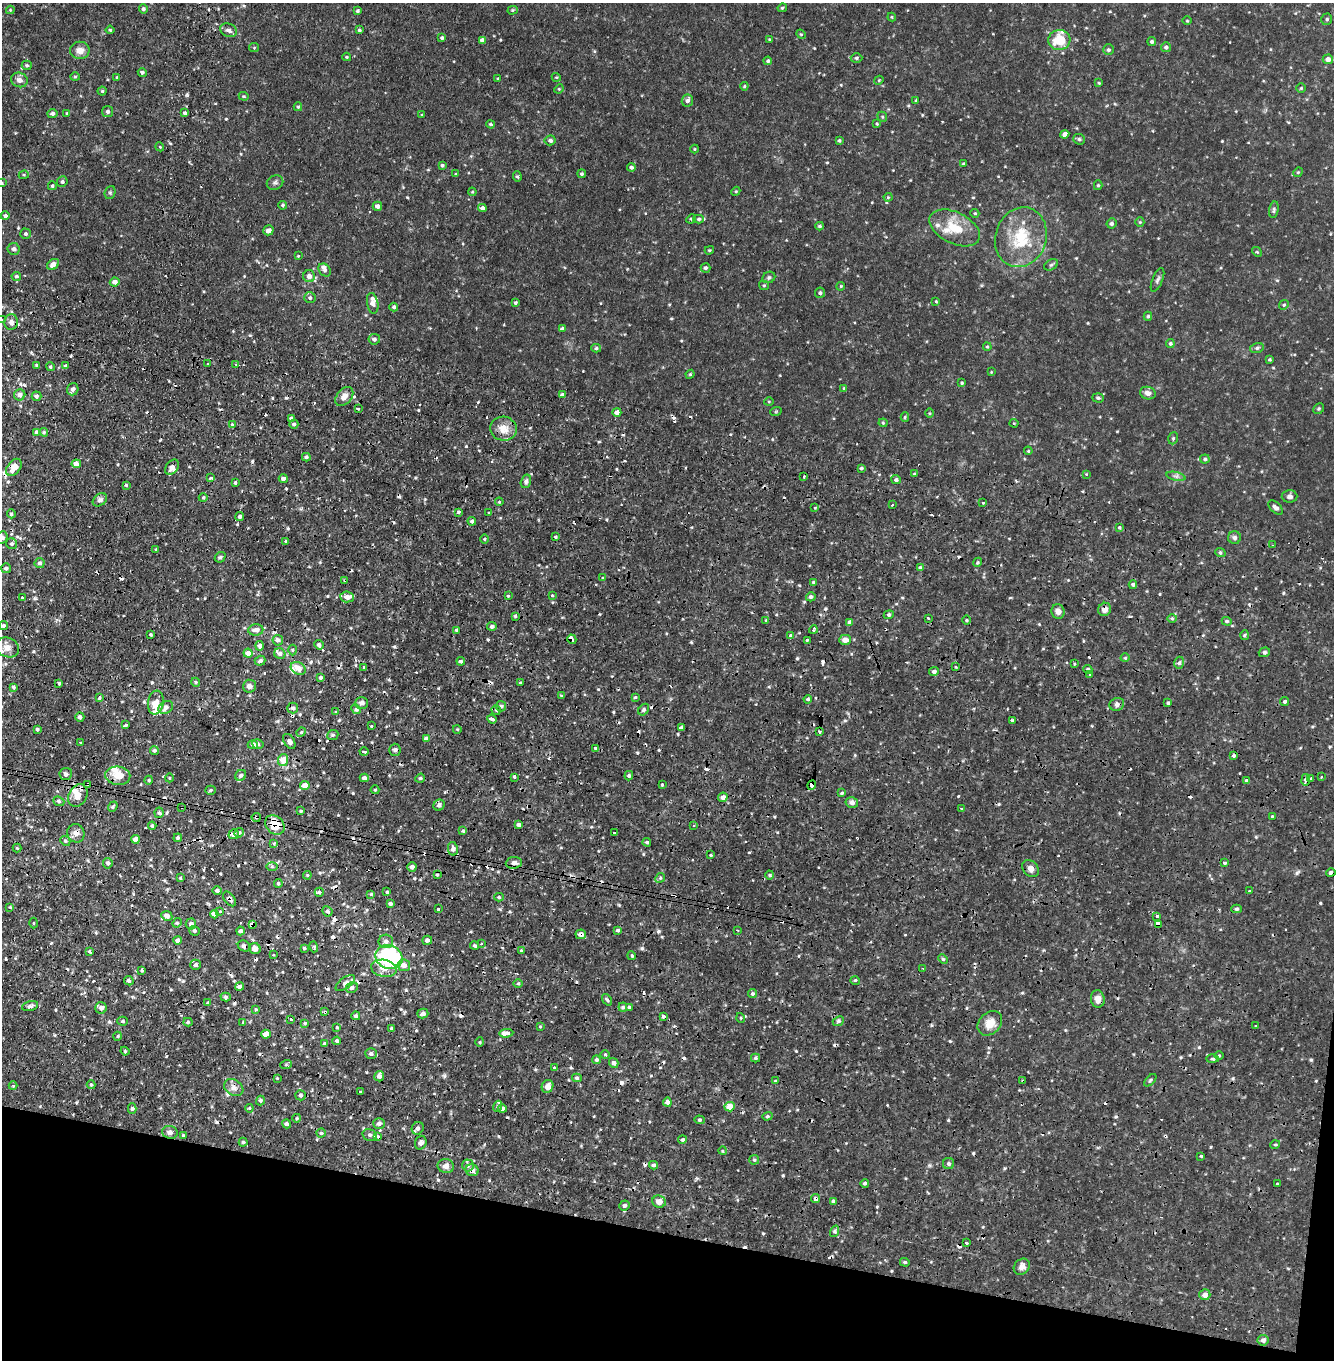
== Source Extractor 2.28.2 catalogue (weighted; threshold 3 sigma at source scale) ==
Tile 15 of 4 x 4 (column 3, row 4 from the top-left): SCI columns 2905-4236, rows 113-1470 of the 5693 x 5657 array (HDU 1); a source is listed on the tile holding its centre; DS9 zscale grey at full resolution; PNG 1336 x 1362 px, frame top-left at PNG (2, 3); each listed source drawn as its Kron ellipse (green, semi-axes under 4 px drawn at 4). Shown black and unused: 10% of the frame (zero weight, under 2 of 4 exposures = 1% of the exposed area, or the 3 px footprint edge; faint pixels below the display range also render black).
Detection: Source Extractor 2.28.2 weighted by HDU 2 'WHT'; one run over the whole footprint, this tile lists its part. Background 0.051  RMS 0.011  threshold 0.0512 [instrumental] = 3 sigma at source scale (4.5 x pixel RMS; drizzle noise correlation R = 1.50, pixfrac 1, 0.05/0.05 arcsec/px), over >= 5 px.
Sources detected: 616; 79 cosmic-ray / hot-pixel residue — neither listed nor drawn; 14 inside a brighter listed object's ellipse — not listed separately; of the other 523, all 500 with FLUX_AUTO >= 0.825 (the completeness limit of this list) listed and drawn (23 fainter detections not listed), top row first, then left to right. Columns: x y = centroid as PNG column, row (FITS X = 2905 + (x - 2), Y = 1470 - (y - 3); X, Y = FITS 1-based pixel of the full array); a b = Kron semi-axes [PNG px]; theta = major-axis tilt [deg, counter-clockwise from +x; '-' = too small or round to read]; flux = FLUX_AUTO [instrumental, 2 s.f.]
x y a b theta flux
782 8 5 4 - 1.3
143 9 4 4 - 2.2
10 10 4 4 - 0.86
513 10 5 4 - 1.4
357 11 3 3 - 1.4
892 17 4 4 - 0.91
1327 19 6 5 - 1.7
1187 21 5 3 - 0.83
110 30 4 4 - 1.2
228 30 8 6 -24 4.1
359 30 4 3 - 1.5
801 34 5 4 - 1
442 38 4 4 - 1.7
769 39 4 4 - 0.88
482 40 4 4 - 4.3
1059 40 11 10 - 27
1152 42 4 4 - 2.1
1166 47 5 5 - 2.6
254 48 5 4 - 0.95
80 50 10 8 1 7.9
1109 50 5 5 - 1.9
347 57 4 3 - 1
856 58 6 4 0 1.8
1328 59 5 5 - 5.5
768 61 4 3 - 1.8
27 65 5 5 - 1.6
142 72 4 4 - 2.1
75 77 4 4 - 1.1
117 77 4 3 - 1.2
556 77 4 3 - 0.86
498 78 3 2 - 0.91
19 80 8 7 - 4.7
879 80 5 3 - 0.83
1099 83 4 3 - 0.89
744 86 4 3 - 1.1
1301 88 4 4 - 1.1
559 89 5 4 - 1
102 91 4 4 - 1.2
244 96 5 4 - 1.1
916 100 4 3 - 1.1
687 101 6 5 - 3.7
298 107 4 4 - 1.2
107 112 5 5 - 3.1
67 113 4 4 - 1.1
185 113 3 3 - 2.5
52 114 5 4 - 2.8
422 115 3 3 - 0.91
882 117 5 4 - 1.2
491 124 4 3 - 1.1
877 124 4 3 - 0.96
1065 134 4 4 - 3.7
1079 139 6 5 - 1.7
550 140 5 5 - 2.2
839 140 4 3 - 1.4
160 147 4 3 - 0.9
695 149 4 4 - 0.89
963 164 4 4 - 1.1
442 165 4 4 - 1.7
631 167 4 4 - 2.1
1298 172 5 4 - 1
456 174 3 3 - 1.2
582 174 4 4 - 1.5
24 175 5 4 - 1.3
517 176 5 4 - 1.2
62 182 5 5 - 2.1
2 183 3 3 - 0.9
275 183 9 7 31 2.7
1098 185 5 4 - 1.4
52 186 4 4 - 1.5
736 191 5 3 - 0.95
110 192 6 5 - 1.6
472 192 4 4 - 0.96
888 197 4 4 - 0.96
283 205 4 4 - 1.6
377 206 5 4 - 4.2
482 208 4 4 - 3.6
1274 210 8 4 80 1.9
975 213 4 4 - 1.1
5 216 4 4 - 2.7
691 219 5 4 - 1.1
699 219 5 4 - 2
1140 222 5 4 - 1.1
1111 223 5 5 - 2.6
820 226 4 3 - 1.5
955 228 27 15 -26 26
268 230 5 4 - 4.6
26 234 5 5 - 1.8
1021 237 30 25 71 44
14 249 6 6 - 3
709 250 5 4 - 1.2
1257 252 5 4 - 1.1
298 256 3 3 - 0.88
53 264 6 5 - 6
1051 265 7 5 29 1.8
705 268 5 4 - 2.2
325 270 7 5 -48 2.7
16 276 4 4 - 2
309 276 6 6 - 5.5
769 277 6 5 - 1.9
1157 280 12 5 67 2.7
115 282 5 4 - 5.7
764 285 5 4 - 1.2
841 286 4 3 - 0.89
820 293 5 5 - 2
310 298 5 5 - 2.3
936 301 3 3 - 0.95
373 303 10 5 -80 7.4
515 303 4 3 - 1.8
1284 305 5 4 - 1.4
394 307 4 4 - 2.2
1148 316 4 3 - 1.3
2 320 2 2 - 1.1
11 322 8 6 81 4
562 329 4 4 - 3.3
374 339 5 5 - 3
1170 343 4 4 - 1.8
987 347 4 3 - 1
596 348 5 4 - 1.5
1257 348 7 5 17 1.9
1270 359 3 3 - 1.3
208 364 3 3 - 2.8
236 364 3 2 - 1.4
37 365 3 3 - 1.2
65 366 4 4 - 1.6
50 367 4 4 - 1.6
991 372 4 4 - 0.85
690 374 4 4 - 0.94
962 383 4 3 - 0.93
844 388 4 3 - 0.93
73 389 6 5 - 3
1148 393 8 6 -16 4.7
20 395 5 5 - 5.9
562 395 4 4 - 3.7
36 396 5 4 - 2.5
344 396 11 7 48 7.2
1098 398 6 4 -2 1.9
769 401 5 3 - 0.88
358 408 3 3 - 2
1319 409 6 5 - 1.3
776 411 6 3 19 0.89
617 412 4 4 - 5.9
930 413 5 3 - 0.84
905 417 5 4 - 1.1
291 418 4 3 - 1.8
883 423 4 4 - 1
1014 423 4 4 - 0.85
294 424 4 4 - 2.7
232 425 3 3 - 5.1
503 429 13 12 - 11
36 432 4 4 - 1.8
44 432 4 4 - 1.5
1173 438 6 4 70 1.7
1028 451 4 4 - 1
306 457 4 4 - 2
1205 459 4 4 - 1.8
76 464 5 4 - 7.8
14 467 10 6 53 11
172 467 8 6 52 4.8
861 468 3 3 - 1.5
915 474 4 3 - 1.5
1086 474 4 4 - 0.83
804 476 3 3 - 4.4
1176 476 10 4 -13 2.3
211 478 3 3 - 9.7
283 479 4 4 - 2.6
896 480 5 4 - 2.4
526 481 7 5 74 2.4
235 482 4 4 - 2
126 485 3 3 - 1.2
1289 496 8 6 -2 3.1
203 498 4 3 - 1.2
100 500 8 5 36 3.1
499 502 4 3 - 1.1
983 503 3 3 - 2.6
892 505 3 2 - 0.95
1276 507 9 5 -43 3.5
815 508 3 2 - 1.3
459 512 3 3 - 3.2
489 512 4 3 - 2.8
11 514 4 4 - 1.5
240 516 4 4 - 2.1
472 521 4 4 - 1.9
1119 527 3 3 - 2.3
555 537 3 3 - 1.4
2 538 7 5 64 2.3
1234 538 6 6 - 2.4
485 539 4 3 - 1.2
286 541 4 3 - 1.5
12 544 6 5 - 2.5
1273 545 3 2 - 0.89
156 549 4 3 - 0.98
1220 552 5 3 - 1.3
220 557 6 4 42 1.9
978 562 4 3 - 1.4
40 563 5 5 - 3.1
920 567 4 3 - 1.3
6 568 5 5 - 2.8
603 578 4 3 - 0.89
345 580 4 3 - 1.1
813 582 3 3 - 1.6
1133 584 4 4 - 2.7
508 595 3 3 - 2.6
552 596 3 3 - 3.4
23 597 3 3 - 3.4
347 597 7 5 -5 6.9
811 597 5 4 - 2.6
1105 609 7 6 - 5.4
1058 611 7 6 - 4.9
889 615 5 4 - 1.8
515 616 4 4 - 1.5
928 618 3 3 - 1.5
1172 619 5 3 - 1.4
766 620 4 3 - 1
966 620 5 3 - 1.2
1227 621 5 4 - 1.6
850 622 4 4 - 5.1
3 626 5 4 - 2.1
492 626 5 4 - 3.1
256 630 7 5 5 6.4
457 630 4 3 - 1.6
813 630 4 3 - 4.5
151 635 3 3 - 1.3
1244 635 5 3 - 1.2
790 636 4 3 - 4
572 639 5 3 - 6.6
278 640 5 5 - 4.2
807 640 3 3 - 2.5
845 640 6 5 - 5.8
319 645 5 4 - 2.7
260 646 4 4 - 4.1
7 647 12 9 -23 7.8
292 650 5 3 - 1.3
1264 652 6 4 19 1.9
248 653 4 4 - 8.2
280 654 6 5 - 3.5
1125 658 4 3 - 0.99
260 661 5 5 - 2.4
461 661 4 3 - 2
1179 663 6 4 74 2.5
1075 664 3 2 - 1.1
364 667 4 2 - 0.9
955 667 4 3 - 1.5
298 668 8 6 -28 7.8
1088 669 4 3 - 1.6
934 672 5 4 - 3.2
1090 675 3 2 - 1.4
320 678 4 3 - 2.2
196 682 4 4 - 1.5
59 683 3 3 - 1.5
520 683 4 3 - 0.87
249 686 6 6 - 4.7
13 687 4 4 - 2.1
561 696 4 3 - 1.2
635 697 4 3 - 1.4
99 698 3 3 - 4.5
808 699 4 4 - 1.6
1285 701 5 4 - 2.2
156 703 12 8 81 11
361 703 7 6 - 3.6
1168 703 4 3 - 1.3
1117 704 7 6 - 3.3
501 706 5 5 - 2.3
166 707 8 6 33 3.8
293 708 5 5 - 3.1
356 709 5 4 - 2.9
496 710 5 4 - 1.7
644 710 6 4 56 1.9
336 712 4 3 - 1.1
80 717 5 4 - 2.6
492 719 5 3 - 4.6
1012 720 3 3 - 2.1
126 725 4 3 - 3.6
371 726 3 2 - 2.5
681 727 3 3 - 2.9
37 729 3 3 - 2
457 729 4 3 - 1
301 732 5 4 - 1.4
819 732 3 3 - 95
333 735 6 5 - 2
427 738 4 3 - 5.4
289 741 8 5 -59 3.6
81 742 3 2 - 1.7
258 744 6 5 - 2.1
253 745 5 4 - 4.1
596 748 4 3 - 4.8
154 750 4 4 - 2.1
395 750 6 5 - 2.5
364 752 4 3 - 7.7
1233 756 3 3 - 2.9
283 760 6 5 - 14
66 774 6 6 - 3
241 775 6 5 - 2.6
118 776 12 9 -8 13
629 776 5 3 - 1.8
514 777 3 3 - 3.2
1321 777 2 2 - 1.2
169 778 4 3 - 0.85
364 778 4 4 - 3.8
420 778 5 4 - 1.5
1311 778 3 2 - 1.8
149 780 4 3 - 1.1
1247 780 3 3 - 5.9
1306 780 6 3 81 6.3
88 784 4 3 - 1.7
662 785 3 3 - 3.1
812 785 5 4 - 38
305 786 5 4 - 9.2
211 790 5 4 - 1.9
375 790 4 4 - 1.3
842 793 4 3 - 1.4
78 796 12 9 61 9.9
723 797 5 4 - 5.1
59 801 6 4 -21 2
852 802 6 5 - 4
439 805 6 5 - 2.8
113 807 5 4 - 1.7
181 807 3 2 - 1.3
962 808 3 3 - 1.8
301 811 3 3 - 1.3
159 813 5 4 - 2
1272 816 3 3 - 2.7
256 817 4 4 - 1.7
275 825 11 8 -42 23
519 825 4 4 - 2.9
152 826 4 3 - 1.7
694 826 3 3 - 1.2
463 831 4 4 - 1.6
76 833 9 8 - 5.8
239 833 5 4 - 2
615 833 4 3 - 5.8
234 834 5 5 - 4.6
178 838 4 4 - 1.9
135 839 4 4 - 6.9
65 841 5 4 - 2
647 842 4 3 - 1.4
274 844 4 4 - 1.4
17 848 4 4 - 1.2
453 849 7 5 -79 4.7
711 855 3 3 - 2.8
1224 862 3 3 - 4.9
108 863 5 5 - 3
514 863 8 6 7 4
272 867 5 3 - 1.3
412 867 4 4 - 4
1031 868 9 7 -47 5.1
1331 873 4 4 - 2.9
307 875 4 4 - 1.2
437 875 4 3 - 1.2
770 875 4 4 - 1.4
180 878 4 4 - 1.2
660 878 5 4 - 1.6
278 883 4 4 - 2.1
217 890 4 4 - 2.3
1249 891 3 2 - 1.3
319 892 4 4 - 1.9
387 892 4 3 - 1.5
371 894 4 4 - 1.1
499 897 5 4 - 1.7
230 899 8 5 -54 3.2
390 904 3 3 - 2.5
10 907 3 3 - 0.87
438 909 3 3 - 2.9
1237 909 5 4 - 1.8
327 911 5 4 - 2.3
220 912 3 3 - 2.6
214 914 4 4 - 6.7
167 916 5 4 - 5.5
1157 916 3 3 - 1.9
34 923 5 3 - 1.1
177 923 5 4 - 1.5
191 924 5 5 - 3.7
252 924 4 3 - 150
1158 924 4 3 - 79
618 930 4 4 - 2.5
737 930 3 3 - 1.1
194 931 5 5 - 2
241 931 4 4 - 3.2
581 934 5 5 - 5.1
178 940 4 4 - 4.2
427 940 5 4 - 3.5
386 941 7 7 - 4.4
482 943 3 2 - 1
244 946 6 5 - 3
475 946 4 4 - 1.8
314 947 5 3 - 1.2
304 948 4 4 - 1.1
255 949 6 5 - 5.6
89 951 4 3 - 4.7
521 951 3 2 - 2.1
273 955 2 2 - 1.2
632 956 4 3 - 1.1
389 957 14 11 -23 150
943 959 5 4 - 1.3
195 965 5 5 - 3
404 965 6 6 - 7.7
384 968 13 8 -10 12
923 968 3 3 - 1
142 970 3 3 - 6.7
855 980 5 3 - 1.1
129 981 5 4 - 2.7
345 983 11 5 37 4
518 983 5 3 - 1.3
239 987 4 4 - 3.3
352 988 6 5 - 2.6
753 994 4 4 - 1.9
226 997 5 4 - 2.1
1098 999 9 7 -81 6.3
607 1000 6 4 -54 1.7
208 1003 3 3 - 1.5
30 1006 8 4 15 2.4
623 1007 4 4 - 1.5
629 1007 4 4 - 2.1
101 1008 6 5 - 5.1
256 1009 4 3 - 1.1
325 1012 3 3 - 1.5
423 1014 5 4 - 4.3
356 1016 4 4 - 2.5
663 1016 3 3 - 2.9
741 1018 5 3 - 1.1
291 1019 3 3 - 2.2
122 1021 5 4 - 1.4
838 1021 6 4 23 1.9
188 1022 4 4 - 1.7
243 1023 4 4 - 1.1
305 1023 4 3 - 1.2
990 1023 14 10 44 12
1256 1026 2 2 - 0.98
337 1027 3 3 - 2.4
540 1027 3 2 - 0.86
391 1028 3 3 - 0.92
506 1033 7 3 5 8.5
266 1034 4 4 - 13
118 1036 4 3 - 1.2
337 1041 4 4 - 2.1
480 1042 5 3 - 1
324 1044 3 3 - 2.2
125 1051 4 3 - 1.3
371 1054 6 5 - 3
605 1054 5 3 - 1.2
1219 1055 4 3 - 1
756 1058 4 4 - 1.6
1212 1059 6 3 0 1.3
597 1060 4 4 - 2
614 1063 5 4 - 3.6
286 1065 6 4 19 1.4
554 1067 3 2 - 1.1
379 1076 5 5 - 4.6
277 1078 4 3 - 0.98
577 1078 5 4 - 1.7
1150 1080 7 3 45 1.3
775 1081 4 3 - 1.2
1023 1081 3 2 - 1.4
91 1085 4 4 - 1.3
13 1086 4 4 - 1.5
548 1086 6 5 - 7.2
234 1088 10 7 -32 5.3
361 1092 3 3 - 3.5
300 1095 5 5 - 2.8
260 1100 5 4 - 1.8
667 1102 4 4 - 4.8
498 1106 6 4 72 2
730 1107 5 4 - 17
249 1108 4 4 - 1.1
132 1109 5 4 - 1.9
502 1109 4 4 - 4.2
767 1116 5 4 - 1.5
297 1118 4 3 - 1.1
699 1120 5 4 - 1.8
379 1123 6 5 - 3.5
287 1124 4 4 - 3.3
418 1128 6 5 - 3.6
170 1132 8 6 -14 3.9
321 1133 4 4 - 1.4
183 1135 4 3 - 0.99
370 1135 7 5 -14 2.9
377 1137 3 3 - 5.9
682 1140 4 4 - 1.9
243 1142 4 4 - 1.6
421 1143 7 5 71 4
1275 1145 5 3 - 1.1
723 1151 4 3 - 1
1201 1156 3 3 - 5.5
754 1160 5 4 - 1.7
949 1164 5 5 - 2.4
468 1165 6 6 - 3.2
653 1165 4 3 - 2.6
446 1166 8 7 - 4.9
472 1170 6 5 - 5.6
865 1183 4 4 - 1.7
1278 1183 3 3 - 3.1
815 1199 5 4 - 2.5
833 1201 3 3 - 1.5
659 1202 7 6 - 6.4
624 1205 5 5 - 3
835 1231 6 4 73 1.7
966 1243 3 3 - 5.5
905 1262 5 4 - 1.6
1022 1267 9 7 46 5.1
1205 1295 5 5 - 5.9
1263 1340 5 5 - 3.6
Overlapping masked pixels (flux is a lower limit): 27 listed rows (the first 20) at x y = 20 395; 14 467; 345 580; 1105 609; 572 639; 492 719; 364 752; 1306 780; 88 784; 812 785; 78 796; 181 807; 256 817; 275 825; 76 833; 1331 873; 230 899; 252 924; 1158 924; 581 934
Isophote crosses this tile's border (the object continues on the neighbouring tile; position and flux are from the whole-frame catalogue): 3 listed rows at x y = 2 183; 2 320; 2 538
Unlisted compact peaks at least as high as the median listed source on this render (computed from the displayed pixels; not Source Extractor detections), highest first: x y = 642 948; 1320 903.